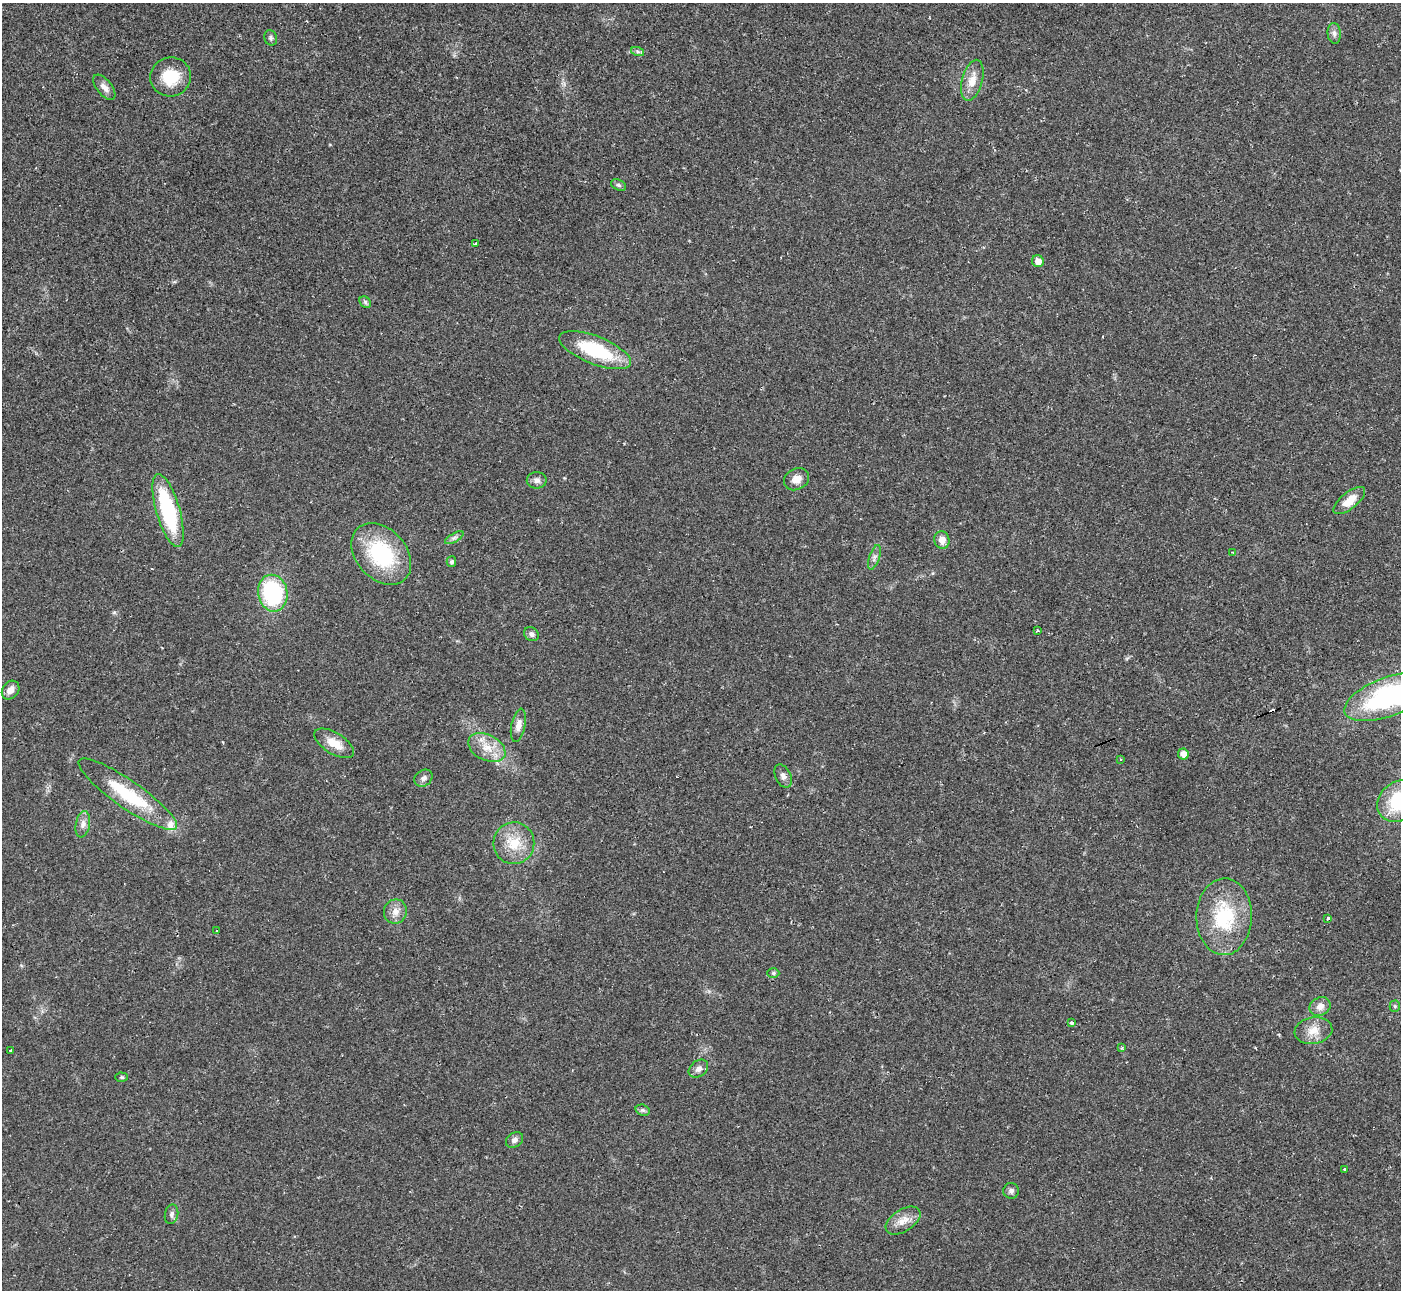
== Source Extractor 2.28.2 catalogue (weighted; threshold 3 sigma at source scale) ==
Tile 10 of 4 x 4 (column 2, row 3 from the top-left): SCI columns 1407-2805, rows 1441-2728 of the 5604 x 5592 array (HDU 1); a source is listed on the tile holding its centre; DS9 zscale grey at full resolution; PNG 1403 x 1292 px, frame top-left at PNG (2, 3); each listed source drawn as its Kron ellipse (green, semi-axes under 4 px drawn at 4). Shown black and unused: <1% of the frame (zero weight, under 2 of 3 exposures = <1% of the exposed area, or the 3 px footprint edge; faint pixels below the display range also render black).
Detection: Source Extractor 2.28.2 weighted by HDU 2 'WHT'; one run over the whole footprint, this tile lists its part. Background 0.0258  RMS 0.0039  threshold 0.0177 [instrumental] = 3 sigma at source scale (4.5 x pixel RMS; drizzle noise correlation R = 1.50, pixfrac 1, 0.05/0.05 arcsec/px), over >= 5 px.
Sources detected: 60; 3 cosmic-ray / hot-pixel residue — neither listed nor drawn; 1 inside a brighter listed object's ellipse — not listed separately; the other 56 listed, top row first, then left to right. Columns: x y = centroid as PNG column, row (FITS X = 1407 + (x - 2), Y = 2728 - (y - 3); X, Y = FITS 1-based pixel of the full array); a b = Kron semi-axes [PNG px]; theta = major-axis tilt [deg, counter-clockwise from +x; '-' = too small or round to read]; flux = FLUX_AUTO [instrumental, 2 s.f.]
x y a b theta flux
1334 33 10 6 -85 1.4
271 38 8 6 -68 0.95
638 52 7 4 -19 0.9
171 77 20 19 - 11
972 80 21 10 75 5.2
104 87 15 7 -51 2.5
619 185 8 5 -27 0.91
476 244 3 3 - 2.4
1038 261 6 5 - 2.9
365 302 6 5 - 0.71
595 350 38 14 -22 25
796 479 13 10 30 3.3
537 480 10 8 -1 1.8
1349 501 19 8 39 5.6
168 511 38 12 -74 36
454 538 10 4 30 1.1
942 540 9 7 -75 3.1
1232 552 3 2 - 0.28
381 554 35 25 -48 32
875 557 13 5 72 1.5
451 562 5 4 - 1.1
273 593 18 14 -79 36
1037 631 3 3 - 1.3
531 634 8 6 -34 1.3
11 690 10 8 54 2.5
1389 697 47 19 20 63
518 725 17 7 78 2.8
334 743 22 10 -31 6.1
487 748 20 12 -27 6.9
1183 754 5 5 - 3.4
1120 759 3 3 - 0.47
783 776 12 7 -64 1.7
423 778 10 8 37 1.6
128 794 59 14 -35 24
1400 801 24 19 36 25
83 824 13 7 80 2.2
514 843 21 20 - 10
395 912 12 11 - 3.3
1224 917 38 27 89 25
1328 918 3 3 - 2.5
217 931 3 2 - 0.65
773 973 6 5 - 0.68
1320 1006 11 9 30 2.9
1395 1006 5 5 - 0.56
1071 1023 3 3 - 5.6
1313 1031 19 13 9 5.5
1122 1048 4 3 - 0.45
10 1050 3 3 - 0.92
698 1069 11 8 40 2.2
122 1077 6 4 -2 0.6
643 1110 7 5 -19 0.84
514 1140 9 7 34 1.5
1345 1169 3 2 - 0.72
1011 1191 8 8 - 1.2
171 1214 10 6 78 1.5
903 1221 19 11 33 4.6
Isophote crosses this tile's border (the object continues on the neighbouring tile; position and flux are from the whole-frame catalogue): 2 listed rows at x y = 1389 697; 1400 801